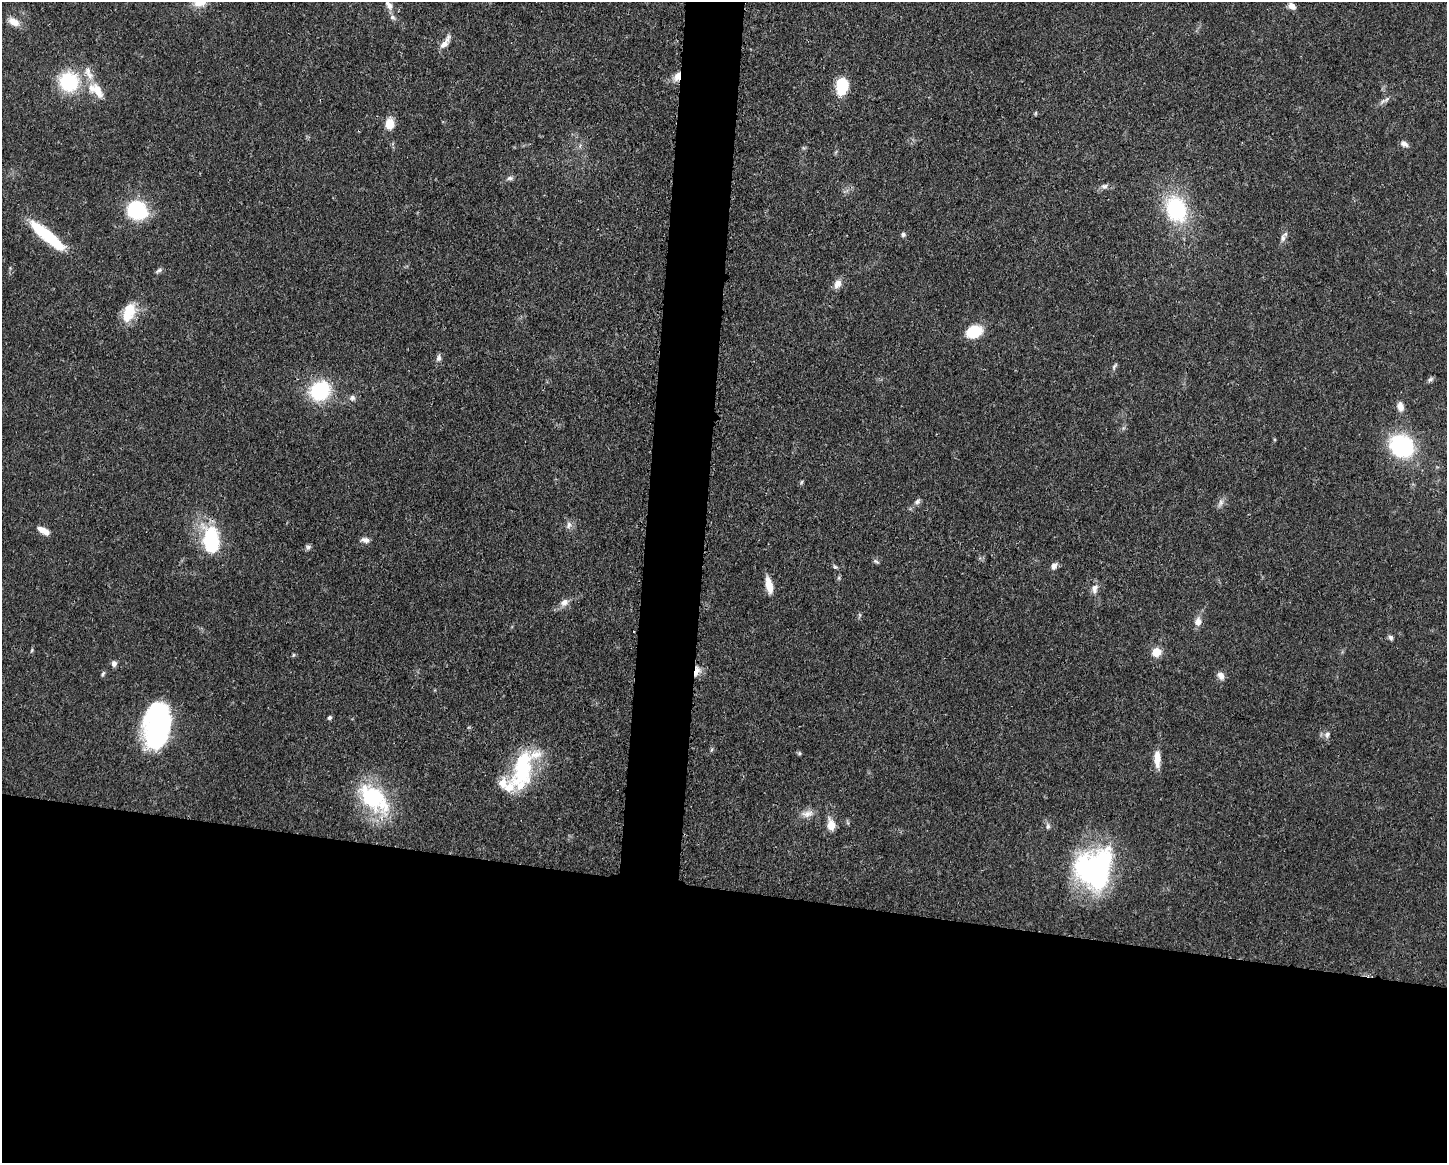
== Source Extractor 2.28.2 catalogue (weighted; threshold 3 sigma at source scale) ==
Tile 11 of 3 x 4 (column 2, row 4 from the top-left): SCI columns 1562-3006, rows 1-1161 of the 4680 x 4646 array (HDU 1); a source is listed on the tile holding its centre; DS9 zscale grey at full resolution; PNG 1449 x 1165 px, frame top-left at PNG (2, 2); no overlay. Shown black and unused: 27% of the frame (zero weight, under 3 of 4 exposures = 1% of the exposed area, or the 3 px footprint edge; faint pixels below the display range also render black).
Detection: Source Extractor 2.28.2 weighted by HDU 2 'WHT'; one run over the whole footprint, this tile lists its part. Background 0.0549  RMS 0.0032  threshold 0.0146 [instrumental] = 3 sigma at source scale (4.5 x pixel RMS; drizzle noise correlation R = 1.50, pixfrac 1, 0.05/0.05 arcsec/px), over >= 5 px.
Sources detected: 74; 1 inside a brighter object's white glare — not listed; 7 inside a brighter listed object's ellipse — not listed separately; the other 66 listed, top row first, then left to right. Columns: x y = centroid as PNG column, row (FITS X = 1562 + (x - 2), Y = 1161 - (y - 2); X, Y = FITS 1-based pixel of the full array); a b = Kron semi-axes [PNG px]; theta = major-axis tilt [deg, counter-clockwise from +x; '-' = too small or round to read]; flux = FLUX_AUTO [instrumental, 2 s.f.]
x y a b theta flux
389 5 14 8 -56 1.8
1292 6 8 6 -42 2
14 22 16 9 -30 3.2
444 44 21 7 57 2.7
677 76 12 7 63 3
69 82 23 22 - 19
842 86 15 10 87 13
98 91 25 10 -62 5.1
1386 99 11 5 53 1.1
1036 113 6 4 71 0.37
389 124 12 9 88 4.6
1404 144 10 7 -27 1.3
510 178 8 5 8 0.91
1104 186 9 7 6 1.1
1176 209 23 17 -69 31
137 210 21 18 -32 21
903 234 6 6 - 0.78
47 236 47 10 -40 19
1283 238 10 6 -90 1.3
159 270 10 5 29 0.77
837 284 12 9 63 2.2
129 312 25 14 68 8.2
974 331 14 10 18 12
438 358 9 6 71 1.1
1114 366 10 4 56 0.7
1430 379 9 5 37 0.76
320 391 21 18 42 22
352 398 8 7 - 1.1
1400 407 11 7 -76 2.4
1402 446 25 22 -36 33
801 482 6 4 87 0.45
917 502 8 7 - 0.95
1221 502 10 6 81 1.4
569 525 11 6 71 1.3
43 530 13 6 -28 3.5
211 540 26 15 -83 26
365 540 10 6 -10 1.5
308 547 8 6 -26 0.79
876 561 8 5 -30 0.65
1054 566 8 6 68 1.5
835 567 6 5 - 0.54
839 578 6 4 -73 0.45
769 585 18 7 -77 4.8
1094 589 14 8 84 2
564 602 10 8 27 2.1
1198 622 12 9 -89 2.3
1391 637 7 5 -60 0.82
32 650 6 3 71 0.41
1156 652 7 7 - 7.4
293 655 6 3 71 0.37
114 663 8 7 - 1.1
696 671 14 6 72 2.3
103 674 7 4 63 0.57
1221 676 11 8 -55 1.8
329 717 5 5 - 0.74
157 725 40 21 83 71
1327 735 9 8 - 1.3
711 750 6 4 70 0.46
799 753 6 5 - 0.48
1157 759 21 7 -89 4
523 771 40 28 49 22
374 798 47 26 -44 28
807 814 17 8 8 2.6
831 825 11 7 -76 4.5
1048 826 8 6 82 0.95
1094 868 43 39 66 62
Overlapping masked pixels (flux is a lower limit): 2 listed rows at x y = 677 76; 696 671